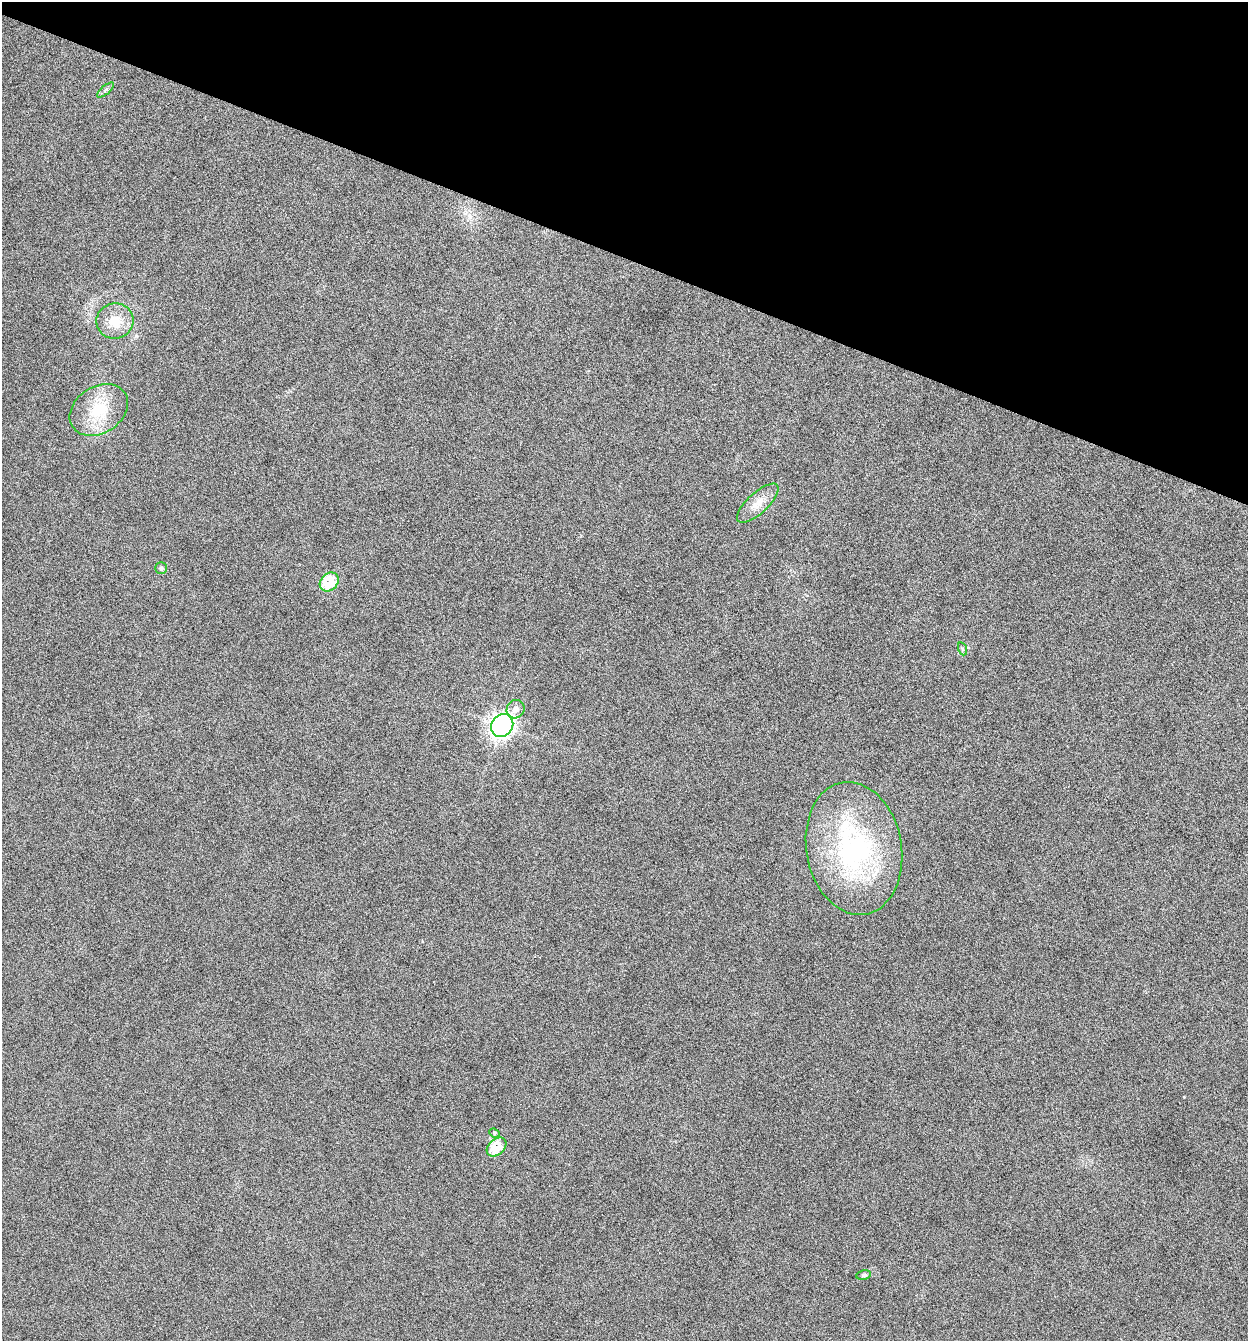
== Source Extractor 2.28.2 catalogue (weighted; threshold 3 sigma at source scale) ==
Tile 2 of 4 x 4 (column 2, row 1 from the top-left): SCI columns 1383-2628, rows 4029-5367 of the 5386 x 5373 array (HDU 1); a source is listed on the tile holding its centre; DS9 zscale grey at full resolution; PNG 1250 x 1343 px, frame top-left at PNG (2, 2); each listed source drawn as its Kron ellipse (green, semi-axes under 4 px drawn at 4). Shown black and unused: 19% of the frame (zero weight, under 12 of 24 exposures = <1% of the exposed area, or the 3 px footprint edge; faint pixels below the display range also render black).
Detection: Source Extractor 2.28.2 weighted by HDU 2 'WHT'; one run over the whole footprint, this tile lists its part. Background -0.545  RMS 0.04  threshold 0.163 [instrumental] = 3 sigma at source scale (4.09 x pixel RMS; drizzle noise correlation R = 1.36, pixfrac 0.8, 0.05/0.05 arcsec/px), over >= 5 px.
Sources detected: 13; all 13 listed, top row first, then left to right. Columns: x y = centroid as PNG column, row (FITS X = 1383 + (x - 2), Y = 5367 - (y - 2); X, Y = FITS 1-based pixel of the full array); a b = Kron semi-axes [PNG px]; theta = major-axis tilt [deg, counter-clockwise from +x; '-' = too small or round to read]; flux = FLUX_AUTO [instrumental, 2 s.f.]
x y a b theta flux
105 90 10 3 40 7.3
115 321 18 17 - 71
99 410 31 23 33 140
758 503 26 10 43 49
161 568 6 6 - 6.3
329 582 10 8 47 130
963 649 7 4 -70 5.9
516 709 9 8 - 26
502 726 12 10 49 1300
854 848 67 47 -80 680
494 1133 5 4 - 5.2
497 1147 11 8 42 100
864 1275 7 4 10 6.7
Unlisted compact peaks at least as high as the median listed source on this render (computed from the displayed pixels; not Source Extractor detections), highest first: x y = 1184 1097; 136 336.